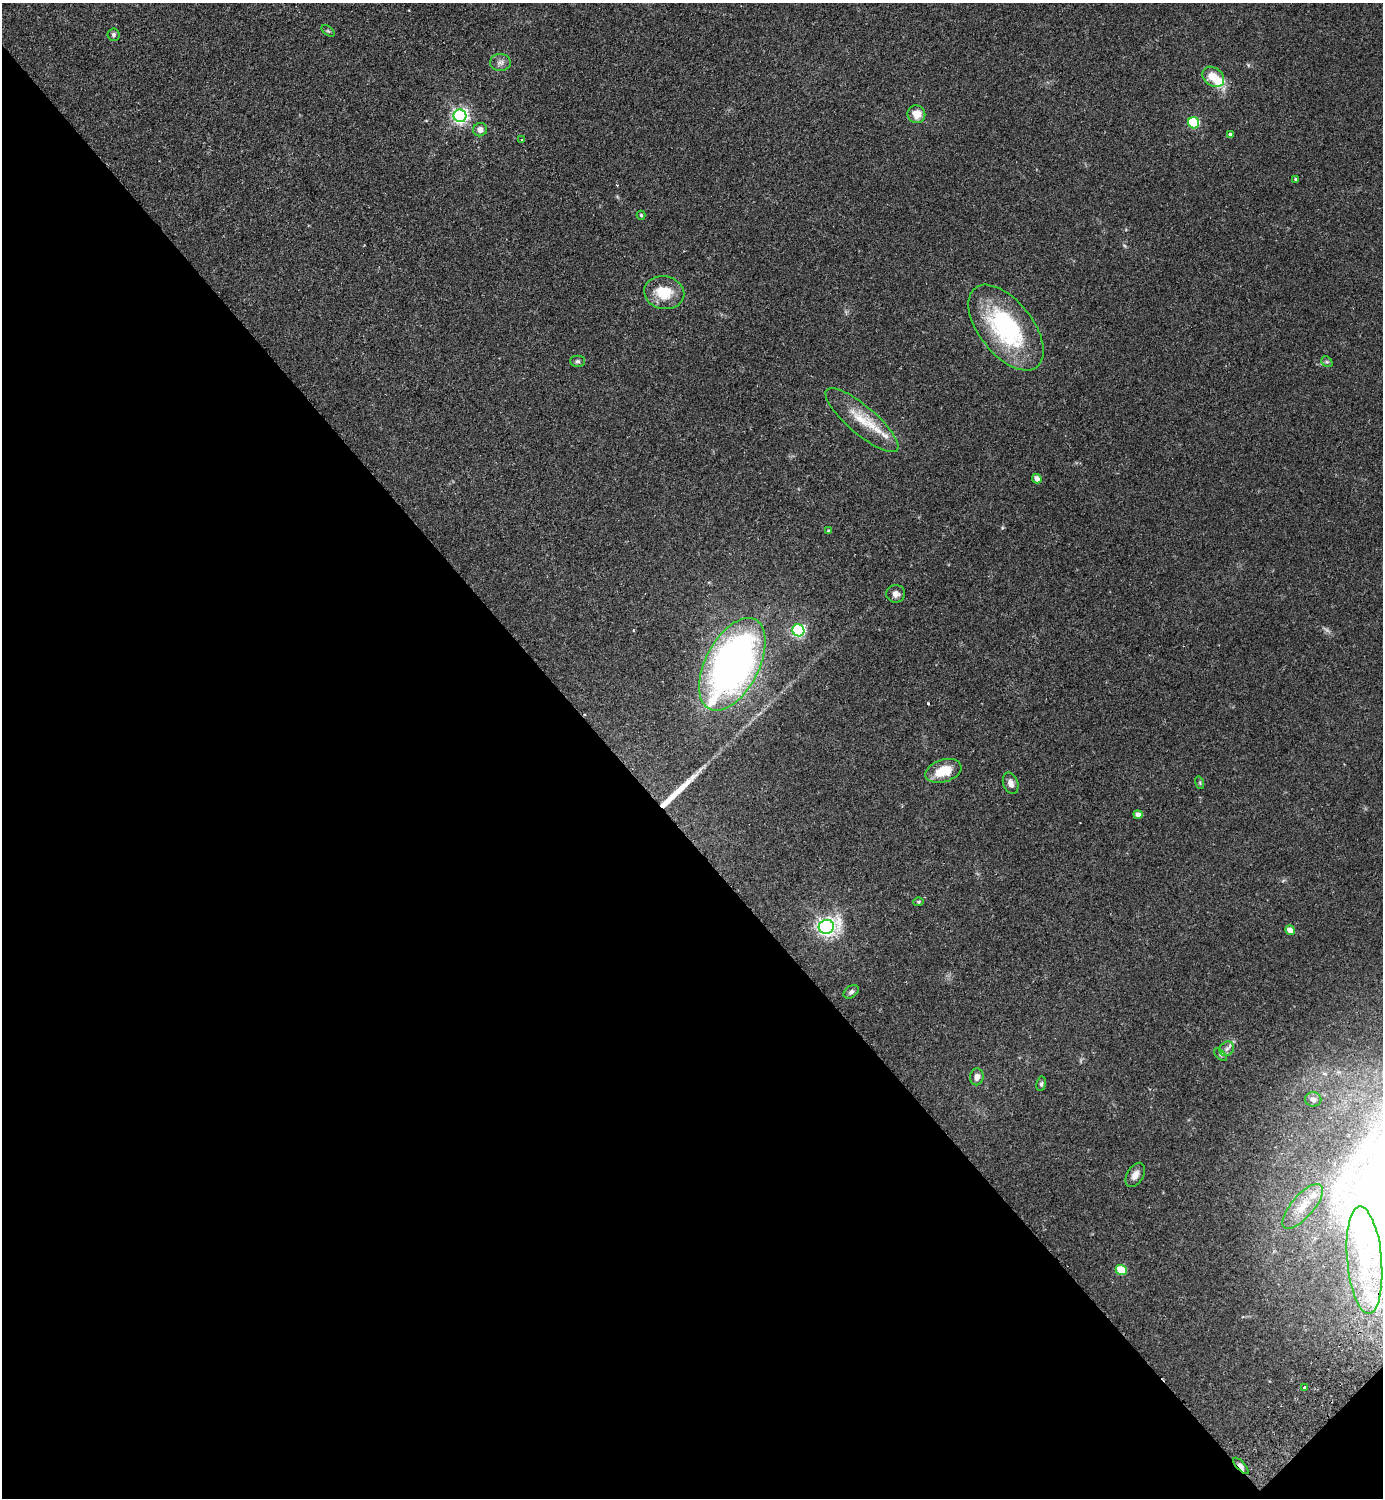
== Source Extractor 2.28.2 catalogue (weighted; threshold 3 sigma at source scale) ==
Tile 14 of 4 x 4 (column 2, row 4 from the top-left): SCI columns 1725-3105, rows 45-1540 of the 6069 x 6073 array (HDU 1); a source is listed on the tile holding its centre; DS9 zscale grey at full resolution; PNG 1385 x 1500 px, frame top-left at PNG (2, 3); each listed source drawn as its Kron ellipse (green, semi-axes under 4 px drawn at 4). Shown black and unused: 45% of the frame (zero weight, under 2 of 3 exposures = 3% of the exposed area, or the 3 px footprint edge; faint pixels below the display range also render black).
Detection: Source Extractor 2.28.2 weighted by HDU 2 'WHT'; one run over the whole footprint, this tile lists its part. Background 0.174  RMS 0.0076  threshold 0.0341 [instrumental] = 3 sigma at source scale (4.5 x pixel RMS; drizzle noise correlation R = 1.50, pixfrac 1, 0.05/0.05 arcsec/px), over >= 5 px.
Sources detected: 49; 1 too faint to see at this stretch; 1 inside a brighter object's white glare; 2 cosmic-ray / hot-pixel residue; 1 long thin detection or spike segment (spike, bleed or trail) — neither listed nor drawn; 3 inside a brighter listed object's ellipse — not listed separately; the other 41 listed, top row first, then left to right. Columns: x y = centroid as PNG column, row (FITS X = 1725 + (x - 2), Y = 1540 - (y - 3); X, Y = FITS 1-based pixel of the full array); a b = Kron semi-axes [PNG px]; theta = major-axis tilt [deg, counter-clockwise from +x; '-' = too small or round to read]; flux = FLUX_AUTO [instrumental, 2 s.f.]
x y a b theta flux
328 31 7 4 -36 1.1
113 35 6 6 - 1.6
500 62 10 8 1 3.3
1213 77 12 9 -39 12
916 114 9 9 - 9.6
460 116 6 6 - 220
1194 123 6 5 - 56
480 130 7 6 - 4
1231 135 4 4 - 2.9
522 140 3 3 - 1
1295 179 4 3 - 0.82
641 215 4 4 - 0.94
664 293 20 16 -11 20
1006 328 50 27 -52 98
577 361 7 5 0 1.5
1327 362 6 4 -41 1.3
862 420 46 14 -40 22
1037 479 5 4 - 5.2
828 531 4 3 - 0.96
896 594 9 9 - 3.7
798 630 6 6 - 120
732 664 50 27 63 370
943 771 18 11 17 17
1011 783 11 7 -70 3.9
1200 783 6 4 -72 1
1138 815 4 4 - 4.9
918 902 5 4 - 0.88
826 927 8 7 - 330
1290 930 5 4 - 8.5
851 992 8 5 38 1.9
1227 1049 8 6 44 2.6
1220 1055 8 3 -45 1.1
977 1077 8 7 - 3.7
1041 1084 7 5 80 1.4
1313 1099 8 7 - 4.6
1135 1175 13 8 60 5
1303 1206 28 11 49 16
1364 1260 54 17 -85 46
1121 1270 5 5 - 28
1305 1388 3 3 - 2.7
1241 1466 10 4 -47 3
Overlapping masked pixels (flux is a lower limit): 1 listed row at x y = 1241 1466